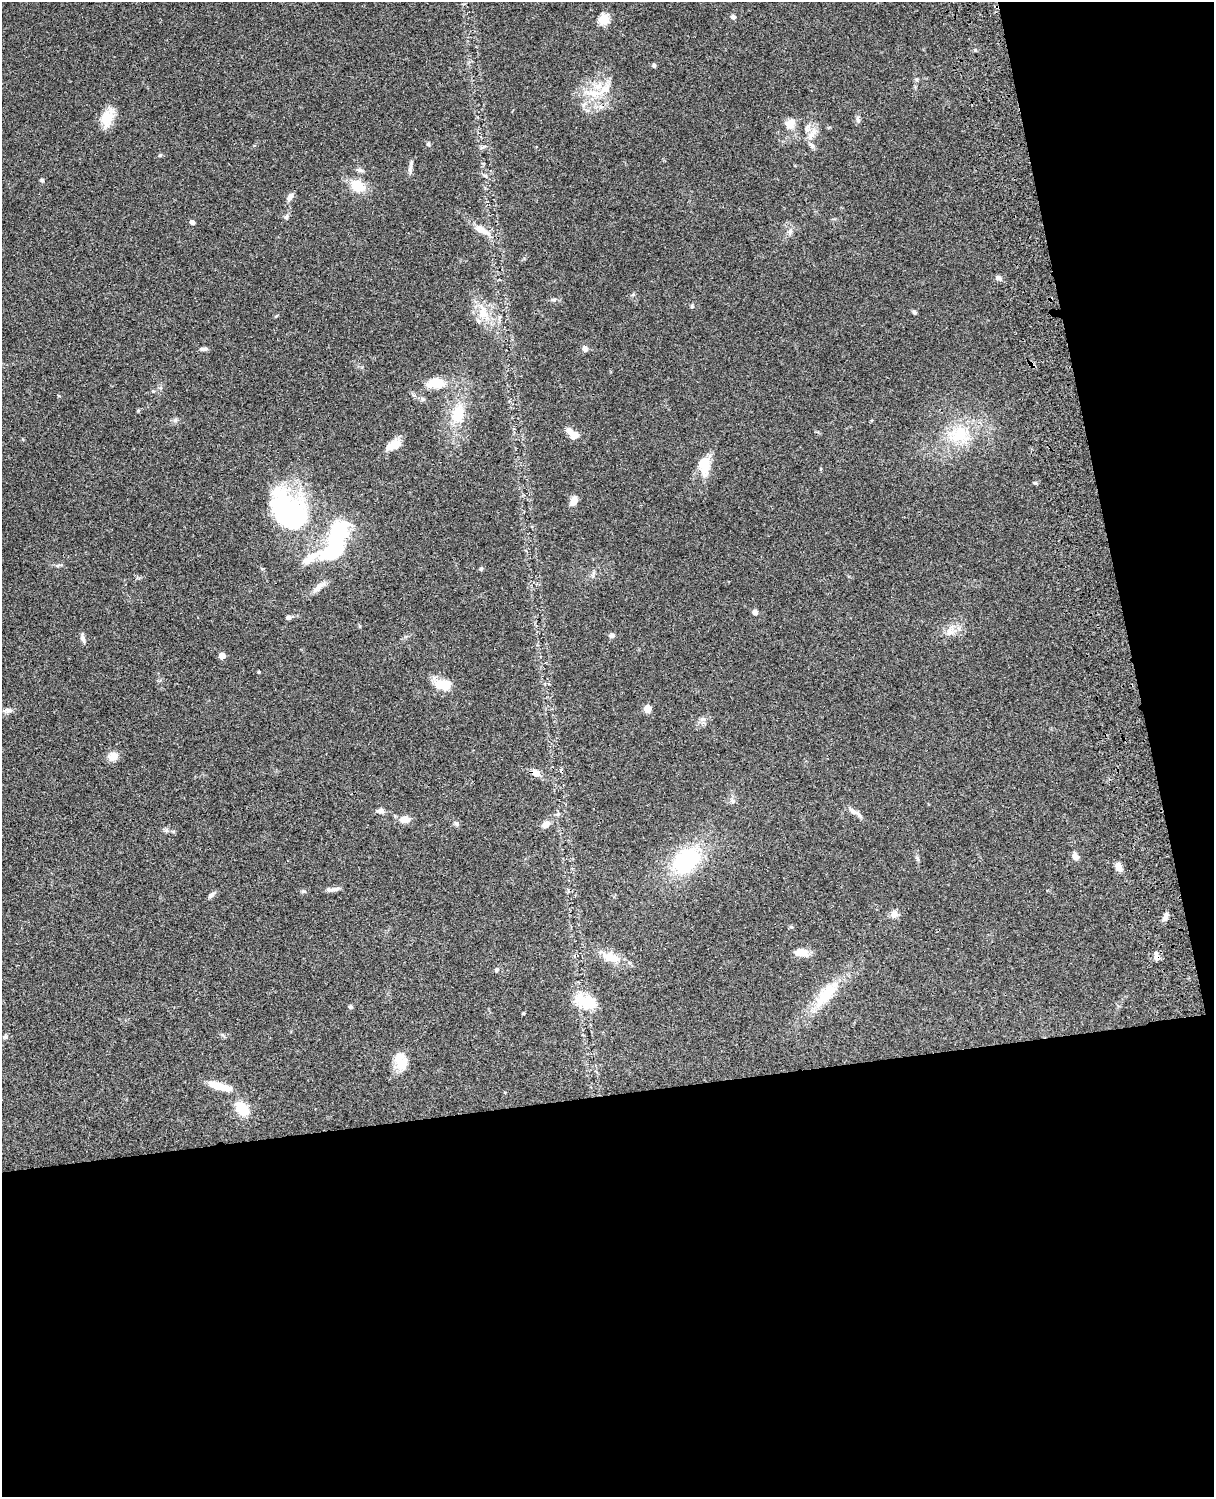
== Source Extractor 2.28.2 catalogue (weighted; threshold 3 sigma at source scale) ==
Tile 12 of 4 x 3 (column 4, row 3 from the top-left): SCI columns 3757-4968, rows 278-1772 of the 5087 x 4927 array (HDU 1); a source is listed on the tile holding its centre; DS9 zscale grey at full resolution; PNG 1216 x 1499 px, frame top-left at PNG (2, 2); no overlay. Shown black and unused: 33% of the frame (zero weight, under 3 of 4 exposures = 6% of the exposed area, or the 3 px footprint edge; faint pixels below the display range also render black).
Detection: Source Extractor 2.28.2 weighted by HDU 2 'WHT'; one run over the whole footprint, this tile lists its part. Background 0.103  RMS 0.0065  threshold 0.0292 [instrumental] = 3 sigma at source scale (4.5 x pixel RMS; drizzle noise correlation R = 1.50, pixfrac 1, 0.05/0.05 arcsec/px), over >= 5 px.
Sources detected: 93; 2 inside a brighter object's white glare — not listed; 9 inside a brighter listed object's ellipse — not listed separately; the other 82 listed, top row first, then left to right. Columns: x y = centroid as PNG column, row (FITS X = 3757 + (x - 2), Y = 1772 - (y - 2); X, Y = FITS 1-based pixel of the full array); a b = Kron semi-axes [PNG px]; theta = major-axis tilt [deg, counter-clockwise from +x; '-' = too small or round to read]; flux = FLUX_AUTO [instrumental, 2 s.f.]
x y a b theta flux
733 17 6 5 - 1.7
604 19 5 5 - 36
654 65 5 5 - 1.1
593 93 22 10 -10 12
107 118 24 13 71 11
858 119 10 4 -90 1.6
790 124 14 12 55 6.5
812 134 19 8 58 5.4
428 144 5 4 - 1
360 170 9 5 -16 1.8
410 170 11 5 -79 1.9
485 176 7 4 -45 1.2
42 180 5 5 - 1.1
357 186 14 11 -31 14
290 196 9 6 52 3.1
192 222 5 5 - 1.7
481 230 25 8 -32 7.5
790 231 10 5 64 2.1
998 278 9 6 -10 1.9
554 299 6 4 2 1.1
692 306 6 5 - 0.95
914 312 5 5 - 1.1
483 313 17 12 -83 11
276 316 5 4 - 0.63
585 348 7 6 - 2.5
203 349 10 5 4 1.8
436 383 17 10 -4 13
153 391 4 4 - 0.68
138 410 5 4 - 0.74
458 414 28 16 77 17
175 420 7 4 0 1.3
871 421 4 3 - 0.65
958 434 30 24 13 28
573 436 9 7 37 5
393 445 17 8 25 9.1
706 468 28 10 70 10
1035 483 5 4 - 0.77
574 501 12 7 73 4.3
288 514 57 43 -54 95
338 531 7 7 - 140
481 569 5 5 - 0.97
319 587 21 6 43 4.4
755 612 5 5 - 2.8
288 617 6 5 - 1.9
950 633 12 8 18 4.4
611 636 8 6 44 1.5
83 638 12 6 -76 2.2
222 656 5 4 - 7.6
259 672 3 3 - 0.83
443 684 17 10 -12 15
647 708 5 5 - 13
8 710 9 7 -2 2.4
704 719 9 3 -5 1.4
113 756 13 10 10 5.8
536 773 11 8 -22 4.1
733 801 6 6 - 1.7
381 811 11 6 -8 2.3
852 811 11 7 -51 3
558 814 5 5 - 1.1
405 819 12 8 5 5.9
456 823 8 6 -73 1.4
546 824 9 7 35 4.5
1075 856 10 7 -75 2.9
917 858 7 4 -70 1.1
686 860 26 19 39 58
1119 867 9 6 -66 4.9
330 889 15 5 1 2.5
211 895 9 5 40 2
894 914 9 9 - 3.2
1165 916 11 6 61 2.7
798 953 16 10 23 5.7
610 957 25 11 -16 11
1157 957 8 7 - 3
496 970 7 4 50 1
826 994 45 16 51 23
585 1001 27 16 -16 17
350 1007 6 5 - 1
523 1013 3 3 - 0.59
5 1037 6 6 - 1.2
401 1061 23 14 -67 11
220 1086 30 8 -15 11
242 1109 15 11 -49 16
Overlapping masked pixels (flux is a lower limit): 1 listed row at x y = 1157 957
Unlisted compact peaks at least as high as the median listed source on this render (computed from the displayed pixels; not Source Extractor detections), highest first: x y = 160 155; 304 891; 166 830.